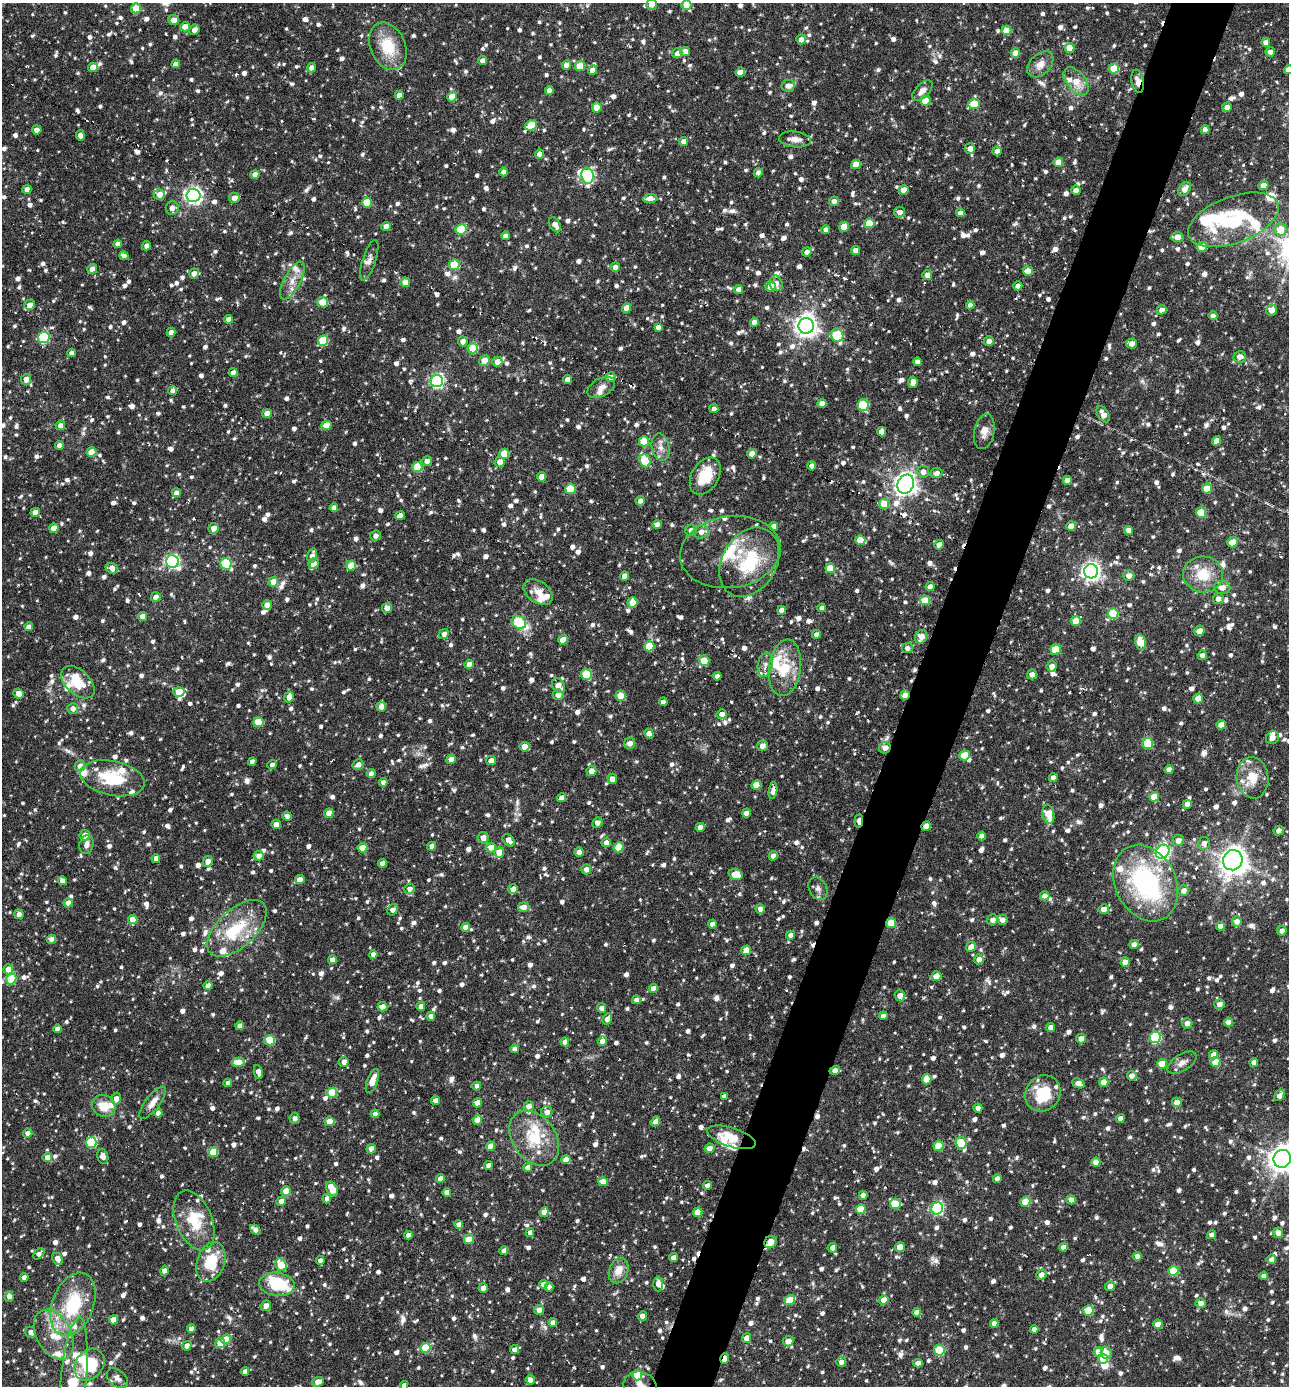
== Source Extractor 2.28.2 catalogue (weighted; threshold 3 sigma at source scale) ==
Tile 10 of 4 x 4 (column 2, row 3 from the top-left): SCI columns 1555-2841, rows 1385-2768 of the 5550 x 5536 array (HDU 1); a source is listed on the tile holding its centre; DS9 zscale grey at full resolution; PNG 1291 x 1388 px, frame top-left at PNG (2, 3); each listed source drawn as its Kron ellipse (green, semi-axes under 4 px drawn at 4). Shown black and unused: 5% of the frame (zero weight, under 3 of 6 exposures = <1% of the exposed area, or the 3 px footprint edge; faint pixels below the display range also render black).
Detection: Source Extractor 2.28.2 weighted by HDU 2 'WHT'; one run over the whole footprint, this tile lists its part. Background 0.0836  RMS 0.0045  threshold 0.0185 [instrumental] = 3 sigma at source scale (4.09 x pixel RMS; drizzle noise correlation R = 1.36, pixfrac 0.8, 0.05/0.05 arcsec/px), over >= 5 px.
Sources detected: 1903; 5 inside a brighter object's white glare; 12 cosmic-ray / hot-pixel residue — neither listed nor drawn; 76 inside a brighter listed object's ellipse — not listed separately; of the other 1810, all 500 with FLUX_AUTO >= 2.28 (the completeness limit of this list) listed and drawn (1310 fainter detections not listed), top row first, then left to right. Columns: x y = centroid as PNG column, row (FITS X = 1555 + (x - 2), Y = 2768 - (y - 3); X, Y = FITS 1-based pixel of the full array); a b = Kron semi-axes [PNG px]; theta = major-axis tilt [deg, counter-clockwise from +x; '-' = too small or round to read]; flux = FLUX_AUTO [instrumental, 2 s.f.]
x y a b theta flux
652 4 5 5 - 3.6
686 5 5 5 - 4.7
136 8 5 5 - 8.3
174 20 5 5 - 3.6
185 27 5 4 - 4.7
194 30 5 4 - 2.9
1006 30 5 4 - 6.5
801 39 5 4 - 2.6
1266 42 4 4 - 2.4
388 46 25 17 -67 16
1070 48 5 5 - 7.8
685 52 5 4 - 4.5
1270 52 5 4 - 2.3
677 53 5 5 - 2.9
1015 53 5 4 - 5.8
483 61 4 4 - 2.4
176 64 4 4 - 2.6
1040 64 15 10 44 4.5
567 65 5 4 - 4
580 66 5 5 - 10
93 67 5 4 - 4.5
311 68 5 4 - 3
1114 69 5 5 - 14
593 70 5 4 - 3.9
1288 70 4 4 - 4.7
740 72 5 4 - 4.2
1076 81 16 9 -51 7.1
1138 81 12 6 -80 3.6
788 86 7 5 11 3.2
549 90 4 4 - 2.5
922 91 12 7 46 3.4
399 95 4 4 - 2.6
452 97 5 4 - 7.9
925 101 5 5 - 9.7
974 104 6 5 - 12
597 107 5 5 - 7.7
1227 107 5 4 - 2.6
531 125 6 5 - 14
37 130 4 4 - 3.9
1205 130 4 4 - 2.4
80 135 5 4 - 3.1
795 139 16 8 -6 4.2
684 141 4 4 - 2.8
970 149 5 5 - 2.8
997 151 4 4 - 2.7
540 154 4 4 - 3.1
1058 162 5 4 - 6.8
856 164 5 4 - 6.7
503 172 4 4 - 2.7
758 173 4 4 - 3.2
255 174 4 4 - 2.4
587 176 8 6 -83 61
1263 185 5 4 - 3.4
27 189 4 4 - 3
1185 189 8 5 55 3.6
904 190 4 4 - 4.6
1076 190 5 4 - 3
159 195 5 5 - 3.5
193 195 7 6 - 160
234 198 5 5 - 4
650 198 7 4 4 4.5
834 201 5 4 - 2.4
367 202 5 5 - 13
172 208 7 6 - 3.1
900 212 5 5 - 2.8
960 213 4 4 - 3.1
1233 220 47 23 20 31
869 223 5 5 - 11
555 225 8 5 -57 3.1
386 227 5 4 - 5.4
844 227 5 4 - 7.2
461 229 5 5 - 24
1280 229 6 6 - 8.2
826 230 4 4 - 2.5
505 236 4 4 - 2.8
1177 237 6 4 1 4.3
118 244 4 4 - 3.2
147 246 5 4 - 2.6
1202 247 5 5 - 8.7
855 250 4 4 - 3.2
807 252 5 4 - 2.5
124 256 4 4 - 2.5
369 260 21 6 72 2.5
454 265 5 5 - 17
615 267 5 4 - 2.8
92 269 5 4 - 3.5
1028 271 5 4 - 5.6
194 273 5 5 - 3.2
927 275 5 5 - 3
292 280 21 8 62 5.3
405 282 5 4 - 6.7
776 283 8 6 -71 3.2
1018 286 4 4 - 2.8
771 287 5 5 - 8.2
739 290 4 4 - 3.6
322 302 6 5 - 7.2
30 305 5 5 - 3
970 305 4 4 - 2.5
626 308 5 4 - 5.1
1162 310 5 4 - 2.5
1272 310 6 5 - 4
1213 316 4 4 - 2.4
228 319 4 4 - 2.5
754 322 4 4 - 3.2
806 326 8 7 - 350
658 327 4 4 - 2.5
171 332 4 4 - 2.6
837 335 7 6 - 22
44 337 6 5 - 36
323 340 5 5 - 23
463 341 5 5 - 2.8
989 341 5 4 - 2.5
1132 344 5 5 - 3.4
473 348 5 5 - 19
71 353 4 4 - 2.5
1240 357 6 6 - 3.3
484 361 6 5 - 7.3
497 362 5 5 - 4.2
917 362 4 4 - 2.4
233 373 4 4 - 2.9
611 377 5 4 - 2.4
26 379 5 5 - 3.8
567 379 4 4 - 3
437 381 6 6 - 97
913 382 5 4 - 4
601 387 15 9 29 3.4
173 391 4 4 - 3
822 403 4 4 - 2.9
863 405 6 5 - 29
714 409 4 4 - 2.3
267 413 5 4 - 4.2
1103 414 9 5 -59 4.3
60 425 5 4 - 3
327 425 5 4 - 6.4
881 432 4 4 - 3
984 432 18 10 79 4
644 441 5 5 - 12
1217 441 5 4 - 4
59 445 4 4 - 2.4
661 447 14 9 -78 3.6
91 452 5 4 - 8.8
504 454 5 5 - 10
752 454 5 4 - 3.2
427 461 5 5 - 3
645 461 6 5 - 21
500 462 5 5 - 4.1
812 466 4 4 - 3
417 467 5 5 - 14
923 472 6 5 - 3
936 473 6 5 - 2.5
705 476 20 13 59 16
542 477 4 4 - 5.3
1067 480 4 4 - 2.9
906 484 10 8 63 320
1207 488 5 5 - 9.6
570 489 5 5 - 18
177 493 4 4 - 3.4
640 501 5 5 - 2.4
884 504 5 5 - 9.2
334 508 4 4 - 2.9
35 512 5 4 - 4.1
1201 513 5 5 - 12
400 516 5 4 - 2.8
657 524 4 4 - 3.1
774 526 4 4 - 3
1071 526 5 5 - 5
54 528 4 4 - 5.7
214 528 5 5 - 3.3
691 530 6 5 - 3
1128 530 4 4 - 3
701 532 7 6 - 3
376 536 5 5 - 2.4
860 540 5 5 - 9
1232 542 5 5 - 7.5
939 545 5 4 - 3.7
730 552 50 36 8 29
312 555 7 4 75 2.7
172 562 6 6 - 95
749 562 37 27 60 26
314 563 6 5 - 3.3
226 564 6 5 - 36
351 565 5 5 - 8.9
112 568 6 5 - 3.2
830 568 5 5 - 8.7
1091 571 7 7 - 220
1203 574 20 18 -4 13
1129 575 5 5 - 2.7
625 576 4 4 - 4.7
273 582 5 4 - 7.8
930 587 4 4 - 2.8
1222 587 8 6 -6 3.9
538 592 16 10 -38 5
156 597 5 4 - 3.2
1218 599 5 5 - 2.8
925 600 5 5 - 11
632 603 5 5 - 7.5
267 605 5 4 - 3.5
387 608 5 5 - 3.5
822 608 4 4 - 2.3
781 610 4 4 - 3.3
1113 613 5 5 - 21
143 616 4 4 - 3.5
1076 621 5 5 - 9
519 622 8 6 -35 37
29 627 4 4 - 2.6
1199 631 5 5 - 3
444 634 5 4 - 2.8
816 634 4 4 - 2.8
921 637 7 6 - 4.5
563 640 5 4 - 6.9
1140 642 7 5 -77 8.5
649 646 5 5 - 14
907 648 5 5 - 2.4
1055 649 5 5 - 14
1202 655 5 4 - 2.3
704 661 5 5 - 10
469 664 5 4 - 4
765 665 12 7 78 2.6
1052 666 5 5 - 3
785 668 28 16 82 16
586 674 5 5 - 20
1032 674 5 5 - 3
717 676 4 4 - 2.4
78 682 20 12 -43 12
558 686 8 6 -60 4.4
179 692 6 5 - 8.1
18 694 5 5 - 3.9
558 695 5 5 - 3.3
905 695 5 4 - 5.5
621 696 5 5 - 11
289 697 5 4 - 3.8
1198 698 5 4 - 6.2
663 702 4 4 - 2.6
381 707 5 5 - 3.4
73 709 5 5 - 3
722 714 5 5 - 3.1
258 722 5 5 - 13
1221 725 5 4 - 4.9
649 733 5 4 - 3.3
1272 738 7 6 - 2.4
630 743 6 5 - 3.1
1148 743 5 5 - 23
762 746 5 5 - 3.5
525 747 5 5 - 5.8
885 748 6 5 - 3.3
964 755 5 5 - 11
451 759 5 4 - 5.1
491 760 5 4 - 3.3
252 762 4 4 - 2.6
358 764 6 5 - 2.8
272 765 5 4 - 2.5
80 766 6 5 - 2.7
1169 770 4 4 - 3.1
591 771 5 5 - 3.8
371 774 4 4 - 2.6
112 778 33 17 -12 22
1053 778 4 4 - 2.6
1253 778 21 16 -82 9.8
612 779 5 4 - 3.2
383 782 4 4 - 2.6
756 785 5 4 - 9.7
773 791 8 4 81 3.2
1154 797 5 4 - 8
561 798 5 4 - 3.2
1187 804 4 4 - 2.7
329 813 5 4 - 6.8
746 813 4 4 - 3.8
1048 814 9 5 -78 9
287 816 5 4 - 2.9
859 821 7 4 84 2.5
597 823 5 5 - 2.5
276 824 4 4 - 3
926 826 5 4 - 4.9
700 827 5 4 - 3.2
1279 831 5 4 - 2.6
85 835 5 5 - 3.6
982 836 4 4 - 2.9
483 838 6 5 - 3.7
509 840 7 5 -47 3.4
1178 841 6 5 - 3.1
606 842 5 4 - 2.7
1204 843 6 6 - 2.5
86 844 9 7 75 2.4
431 846 4 4 - 2.6
491 847 5 5 - 5.5
619 847 5 5 - 12
362 848 5 4 - 9.4
499 852 5 5 - 7.9
579 852 5 4 - 3.1
1163 852 7 6 - 120
259 856 5 5 - 2.9
773 856 4 4 - 2.9
156 858 4 4 - 3.1
1233 860 10 9 - 450
208 862 6 4 61 3.6
382 863 5 4 - 3.2
586 869 5 5 - 3
735 874 7 5 -19 6
300 879 5 4 - 3.3
62 881 4 4 - 2.9
1146 883 40 30 -64 73
409 889 5 5 - 2.5
513 889 5 4 - 4.9
818 889 12 8 -62 2.4
1184 891 5 5 - 2.7
1045 896 5 4 - 3.6
68 903 4 4 - 3.6
523 907 5 5 - 4.8
760 909 5 4 - 3.2
1104 909 5 5 - 3.6
393 910 6 4 53 3
19 914 5 4 - 3.8
133 919 5 4 - 7.5
993 920 6 5 - 2.6
1002 920 5 5 - 2.6
1237 921 5 5 - 3.2
891 923 5 5 - 12
712 924 4 4 - 2.8
1220 926 4 4 - 3.2
465 927 4 4 - 3.2
237 928 36 19 43 21
1282 931 5 4 - 3
791 935 4 4 - 2.9
52 939 4 4 - 3.4
1134 944 5 4 - 3.1
971 947 5 4 - 4.2
746 950 5 4 - 7.4
373 954 4 4 - 2.7
979 959 5 5 - 3.2
333 960 4 4 - 3.4
1125 962 5 4 - 6.1
8 969 5 5 - 4.5
936 976 5 5 - 6.3
11 979 5 5 - 21
208 986 4 4 - 3.2
653 988 4 4 - 4
900 996 6 5 - 3.8
636 1000 4 4 - 2.7
1219 1004 5 5 - 2.9
421 1006 4 4 - 2.9
382 1007 5 4 - 3.4
601 1008 5 4 - 2.5
431 1016 4 4 - 2.7
883 1016 4 4 - 2.5
607 1019 6 4 57 2.8
1228 1022 4 4 - 3.5
1187 1023 5 5 - 3
240 1026 4 4 - 3.1
1051 1027 4 4 - 2.9
57 1029 4 4 - 2.5
1155 1037 6 5 - 38
1081 1039 5 4 - 2.9
270 1040 5 5 - 22
602 1041 5 4 - 3.1
565 1042 4 4 - 2.7
514 1049 4 4 - 2.6
1213 1055 5 4 - 3.2
238 1062 7 4 -3 7.8
344 1062 5 5 - 3.4
1215 1062 5 5 - 7
1254 1062 4 4 - 2.6
1182 1063 16 8 32 3.3
1162 1064 5 5 - 11
835 1070 5 4 - 2.7
258 1072 7 4 -79 2.9
1132 1076 5 5 - 2.7
927 1079 5 4 - 5.5
372 1081 12 5 70 5.1
1104 1082 5 4 - 5.9
228 1083 4 4 - 2.7
1078 1083 6 4 -23 2.8
477 1086 4 4 - 2.7
332 1093 5 5 - 16
1043 1093 19 17 53 16
1279 1095 6 4 50 2.9
724 1096 4 4 - 2.4
116 1099 6 4 75 2.7
435 1101 4 4 - 3.2
1177 1102 5 5 - 3.4
153 1103 19 7 52 4
477 1103 4 4 - 5.4
104 1106 12 10 -28 7.9
529 1106 5 5 - 2.7
978 1108 4 4 - 2.7
547 1112 5 5 - 2.9
158 1113 4 4 - 3.2
375 1114 4 4 - 2.3
295 1118 5 5 - 2.3
1121 1118 4 4 - 2.9
477 1120 5 4 - 5.8
329 1121 5 4 - 6.3
655 1122 5 4 - 3
28 1133 4 4 - 3.1
731 1137 25 9 -18 9.1
534 1138 30 21 -54 19
91 1142 5 5 - 32
961 1143 6 5 - 22
490 1146 5 4 - 6.2
938 1146 5 5 - 12
710 1148 5 4 - 3.9
371 1149 4 4 - 3.5
213 1152 5 5 - 14
103 1156 7 5 -74 2.4
47 1157 5 5 - 3.4
566 1159 4 4 - 4.3
1282 1159 9 8 - 480
1096 1162 4 4 - 3.8
488 1165 4 4 - 2.6
528 1168 4 4 - 3.5
440 1178 4 4 - 3.3
997 1179 4 4 - 2.6
603 1182 5 4 - 6
707 1186 4 4 - 2.8
332 1189 8 5 -61 11
286 1191 5 4 - 7.1
447 1192 4 4 - 2.9
863 1195 4 4 - 2.4
327 1199 4 4 - 2.8
1071 1200 5 4 - 2.8
281 1201 5 4 - 3
1025 1202 5 5 - 10
895 1204 5 5 - 16
937 1208 6 5 - 81
861 1209 5 5 - 11
544 1212 5 4 - 4.2
698 1212 5 4 - 7.6
194 1220 31 18 -68 15
459 1224 4 4 - 2.6
255 1230 6 4 -39 2.8
530 1233 4 4 - 2.6
1278 1233 5 5 - 3.6
408 1235 4 4 - 2.7
1212 1235 4 4 - 2.7
469 1239 5 4 - 8.4
770 1242 6 5 - 8.7
900 1247 5 4 - 7
1063 1247 4 4 - 2.9
832 1248 5 4 - 3.3
504 1251 4 4 - 2.6
39 1254 6 4 47 2.6
1137 1256 4 4 - 3.4
673 1258 4 4 - 2.8
57 1259 6 5 - 4.1
1271 1259 5 4 - 2.5
320 1261 4 4 - 2.8
211 1262 20 14 70 17
281 1265 6 5 - 15
619 1270 13 9 68 5.6
164 1271 5 4 - 2.7
1174 1271 5 5 - 15
1041 1275 5 5 - 2.9
1264 1276 4 4 - 2.6
24 1277 4 4 - 3.3
277 1284 18 11 -7 30
543 1284 4 4 - 2.7
658 1284 7 5 88 3.2
1110 1286 5 5 - 3.5
549 1287 4 4 - 2.3
483 1288 4 4 - 4.7
9 1296 5 4 - 2.6
790 1300 5 5 - 13
884 1300 5 4 - 6.6
1201 1303 5 5 - 2.9
73 1304 33 20 68 30
266 1306 5 4 - 3.4
539 1310 5 5 - 3.5
1088 1311 5 5 - 19
917 1312 4 4 - 3.3
642 1316 4 4 - 3.9
113 1320 5 4 - 6.5
553 1323 4 4 - 3.3
994 1323 4 4 - 2.9
1158 1324 5 4 - 6.4
191 1329 4 4 - 2.6
1034 1329 4 4 - 2.7
30 1332 6 5 - 2.7
54 1335 27 17 -60 15
746 1338 5 4 - 4.5
226 1339 5 4 - 8.2
788 1341 5 5 - 5
220 1343 5 5 - 9.2
187 1346 5 4 - 3
426 1348 5 5 - 20
515 1350 4 4 - 3.1
939 1350 5 5 - 20
1098 1352 5 4 - 3.2
1106 1353 6 5 - 4.4
725 1358 5 3 - 6.7
1103 1359 5 5 - 12
841 1362 5 4 - 2.4
918 1363 5 4 - 2.7
89 1365 17 13 52 22
245 1371 4 4 - 2.9
637 1375 5 5 - 9.8
117 1378 12 8 -41 2.3
530 1380 5 4 - 2.9
318 1382 6 4 21 3.4
73 1383 66 13 84 18
404 1385 4 4 - 2.9
640 1386 17 14 -22 6.5
Overlapping masked pixels (flux is a lower limit): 11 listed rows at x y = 1138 81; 884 504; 905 695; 885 748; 859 821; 926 826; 891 923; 835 1070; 770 1242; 725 1358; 640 1386
Isophote crosses this tile's border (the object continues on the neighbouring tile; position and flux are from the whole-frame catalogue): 8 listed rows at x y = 652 4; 686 5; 1288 70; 1233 220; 1282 1159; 73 1383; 404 1385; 640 1386